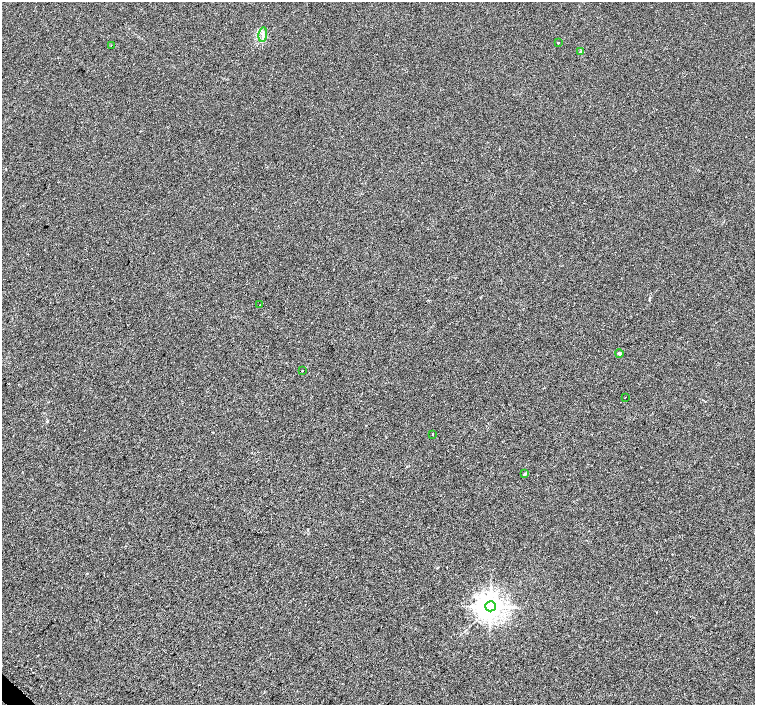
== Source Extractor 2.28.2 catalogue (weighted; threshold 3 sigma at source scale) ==
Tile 7 of 4 x 4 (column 3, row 2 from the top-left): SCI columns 3066-4571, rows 3019-4424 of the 6096 x 6087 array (HDU 1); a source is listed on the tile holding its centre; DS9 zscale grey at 2 x 2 block average (1 PNG px = mean of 2 x 2 image px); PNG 757 x 707 px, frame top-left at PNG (2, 2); each listed source drawn as its Kron ellipse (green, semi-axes under 4 px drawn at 4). Shown black and unused: <1% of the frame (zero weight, under 2 of 3 exposures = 2% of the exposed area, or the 3 px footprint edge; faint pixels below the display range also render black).
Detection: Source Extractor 2.28.2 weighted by HDU 2 'WHT'; one run over the whole footprint, this tile lists its part. Background 0.00785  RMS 0.0056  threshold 0.0252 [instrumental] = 3 sigma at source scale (4.5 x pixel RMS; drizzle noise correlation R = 1.50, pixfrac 1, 0.0396/0.0396 arcsec/px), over >= 5 px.
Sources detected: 12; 1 cosmic-ray / hot-pixel residue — neither listed nor drawn; the other 11 listed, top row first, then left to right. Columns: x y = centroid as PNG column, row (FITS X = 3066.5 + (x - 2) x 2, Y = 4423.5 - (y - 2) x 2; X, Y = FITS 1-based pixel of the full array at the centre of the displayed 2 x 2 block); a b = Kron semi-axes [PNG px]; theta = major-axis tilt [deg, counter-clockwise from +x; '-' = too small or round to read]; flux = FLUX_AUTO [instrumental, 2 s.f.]
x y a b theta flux
263 34 7 3 82 3.3
558 43 2 2 - 3.4
111 45 2 2 - 0.85
580 52 3 2 - 1.1
260 305 2 2 - 2.6
619 354 4 4 - 2.5
302 371 2 2 - 2.4
625 397 2 2 - 1.2
433 434 2 2 - 1.3
524 474 2 2 - 3.4
490 606 5 5 - 1300
Diffuse or blended objects may show on this block-average render without a row.